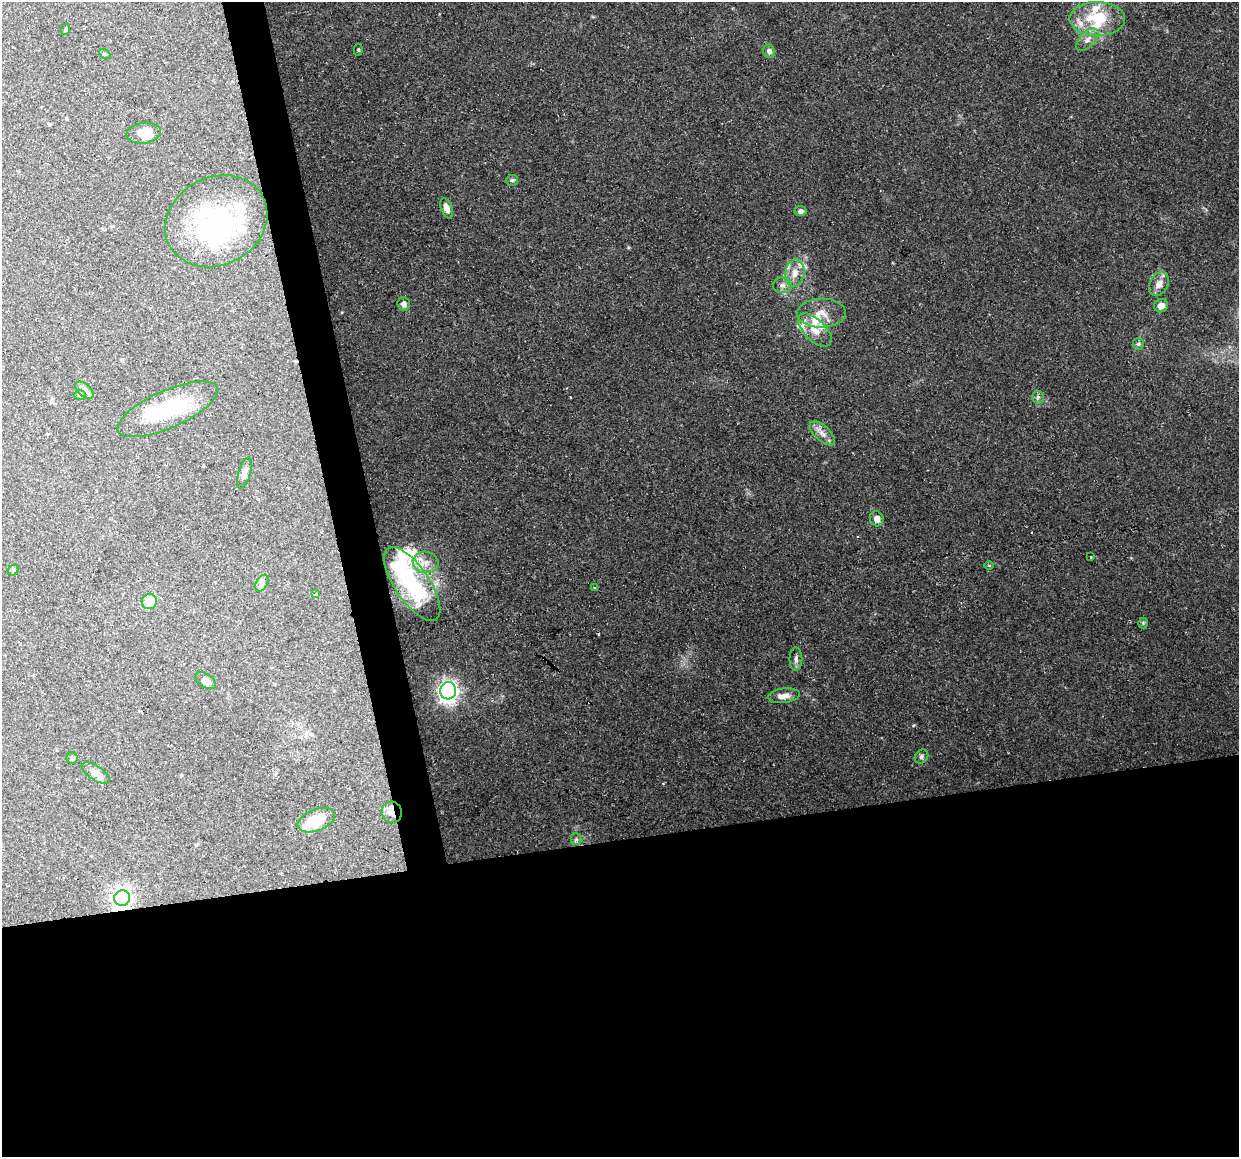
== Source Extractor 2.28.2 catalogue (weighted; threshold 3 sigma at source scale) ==
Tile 15 of 4 x 4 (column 3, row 4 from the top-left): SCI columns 2476-3712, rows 82-1236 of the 4950 x 4733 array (HDU 1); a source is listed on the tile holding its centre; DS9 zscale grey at full resolution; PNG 1241 x 1159 px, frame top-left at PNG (2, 2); each listed source drawn as its Kron ellipse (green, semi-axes under 4 px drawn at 4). Shown black and unused: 30% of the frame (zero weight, under 2 of 3 exposures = <1% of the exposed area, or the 3 px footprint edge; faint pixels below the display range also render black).
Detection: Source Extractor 2.28.2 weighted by HDU 2 'WHT'; one run over the whole footprint, this tile lists its part. Background 0.15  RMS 0.0064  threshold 0.0286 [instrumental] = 3 sigma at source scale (4.5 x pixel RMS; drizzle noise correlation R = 1.50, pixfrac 1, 0.0396/0.0396 arcsec/px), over >= 5 px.
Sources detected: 64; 2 inside a brighter object's white glare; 1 cosmic-ray / hot-pixel residue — neither listed nor drawn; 14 inside a brighter listed object's ellipse — not listed separately; the other 47 listed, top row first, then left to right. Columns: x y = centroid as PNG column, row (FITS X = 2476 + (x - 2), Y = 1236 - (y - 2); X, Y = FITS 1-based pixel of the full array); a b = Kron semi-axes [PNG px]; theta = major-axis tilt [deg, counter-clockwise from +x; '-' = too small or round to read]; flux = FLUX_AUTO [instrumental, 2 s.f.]
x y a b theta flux
1097 19 28 17 0 23
66 29 6 4 72 0.67
1087 40 14 7 46 4.4
358 50 6 4 -88 0.82
769 51 7 6 - 2.7
105 54 6 3 -34 0.73
144 133 17 10 7 8.3
512 180 6 5 - 1.3
447 208 10 5 -69 5.8
800 211 6 5 - 2.6
216 221 53 44 28 90
795 273 14 9 81 6.4
1159 284 12 9 61 5.3
782 285 9 8 - 3.1
404 304 7 6 - 3.2
1161 306 7 6 - 4.9
821 313 24 14 1 11
815 330 21 10 -45 8.9
1138 344 6 5 - 1.2
84 390 11 6 -40 2.6
80 395 6 5 - 1.3
1038 397 6 6 - 1.5
168 409 54 18 24 44
822 433 15 7 -43 4.7
244 473 16 6 73 3.7
877 519 8 7 - 4.2
1091 557 3 2 - 0.81
426 562 13 10 -10 7
989 566 5 3 - 0.58
13 570 6 5 - 1.1
262 583 9 5 61 1.9
412 584 43 17 -56 70
594 588 3 2 - 0.77
316 594 3 3 - 9.7
149 601 8 7 - 10
1143 623 5 5 - 0.78
796 659 11 6 -90 2.4
206 681 11 7 -33 2.5
448 691 9 8 - 290
784 696 16 7 8 5.1
921 756 7 6 - 1.5
72 758 6 5 - 1.1
96 773 16 7 -33 5.6
392 812 11 10 - 4.5
316 820 19 11 21 18
576 839 5 5 - 1.2
122 898 8 7 - 290
Overlapping masked pixels (flux is a lower limit): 2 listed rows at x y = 392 812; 122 898
Unlisted compact peaks at least as high as the median listed source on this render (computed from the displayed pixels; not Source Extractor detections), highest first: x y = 342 312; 628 248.